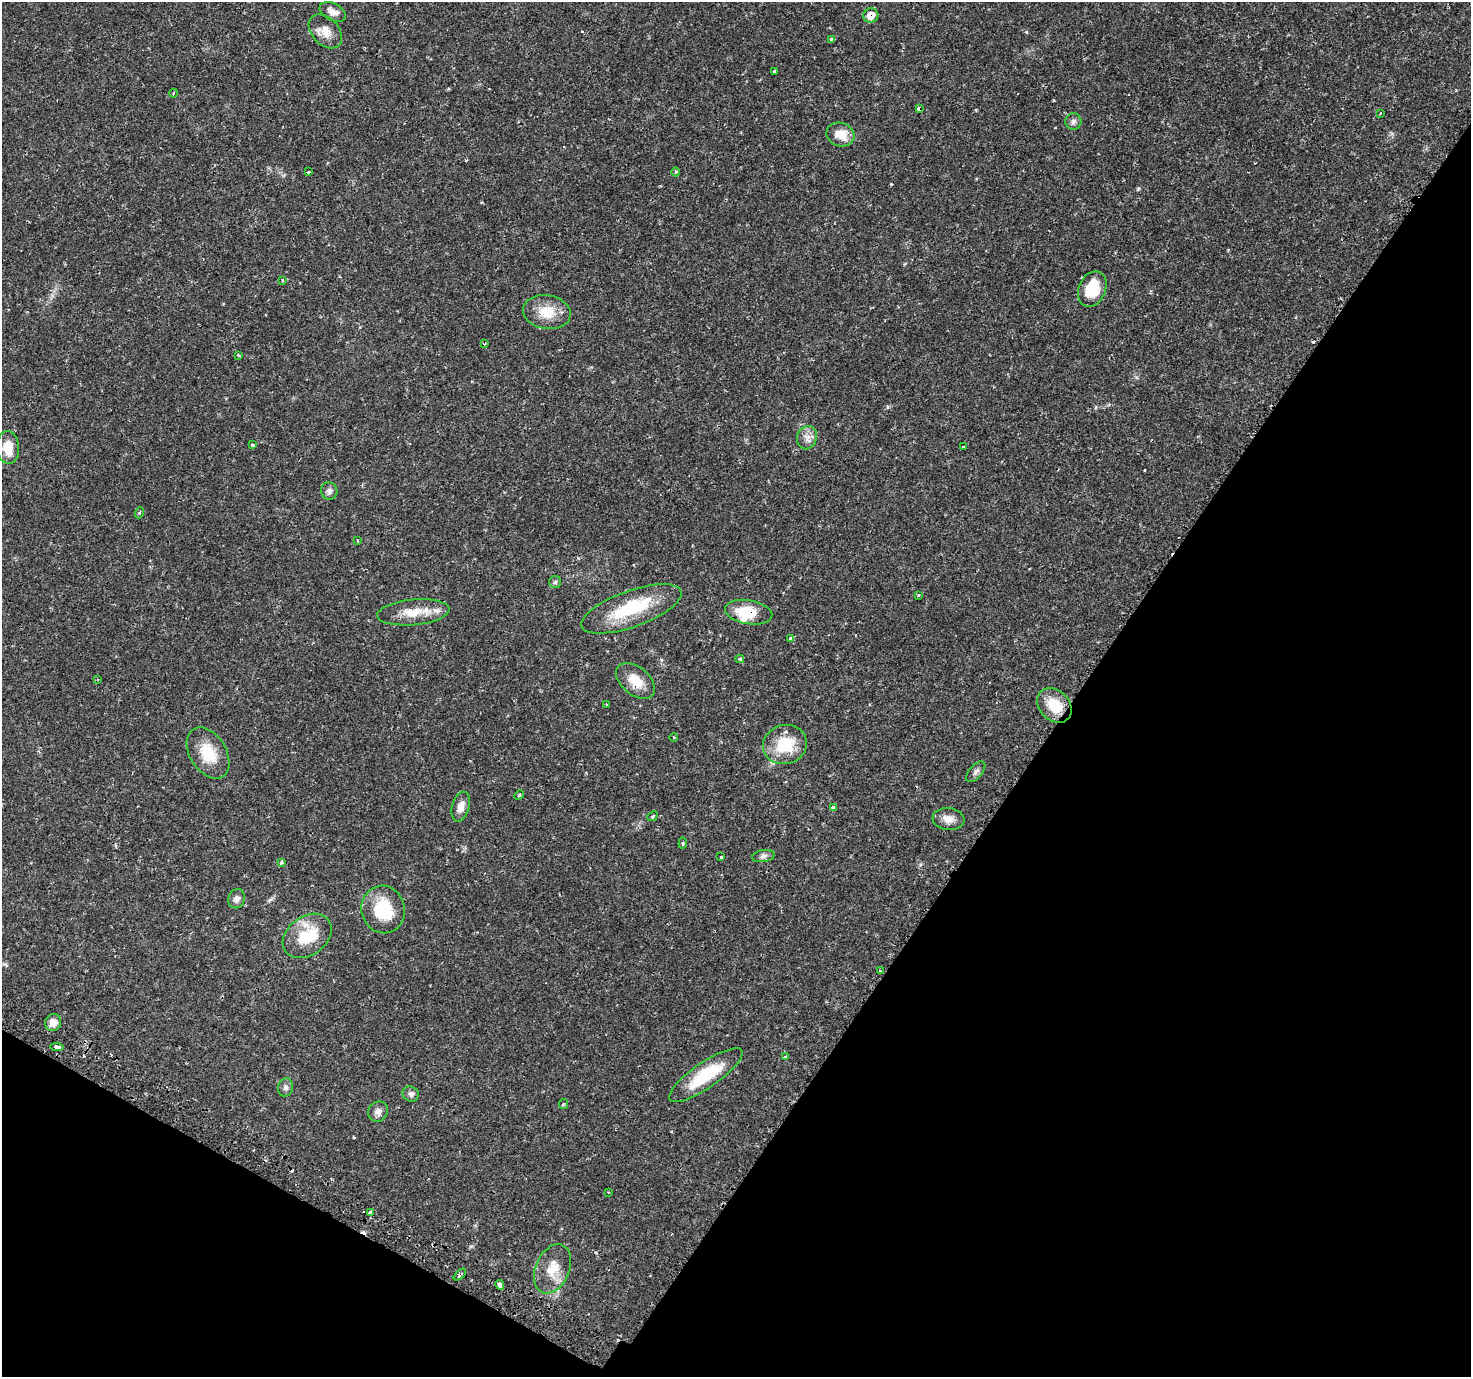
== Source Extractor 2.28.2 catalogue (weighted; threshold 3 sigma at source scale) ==
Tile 15 of 4 x 4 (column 3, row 4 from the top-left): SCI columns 2955-4423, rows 274-1648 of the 5930 x 6005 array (HDU 1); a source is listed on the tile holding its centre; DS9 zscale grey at full resolution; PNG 1473 x 1379 px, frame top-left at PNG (2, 2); each listed source drawn as its Kron ellipse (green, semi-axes under 4 px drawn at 4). Shown black and unused: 32% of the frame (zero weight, under 2 of 3 exposures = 2% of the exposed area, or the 3 px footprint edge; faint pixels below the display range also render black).
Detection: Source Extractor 2.28.2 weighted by HDU 2 'WHT'; one run over the whole footprint, this tile lists its part. Background 0.025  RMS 0.002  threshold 0.00882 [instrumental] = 3 sigma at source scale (4.5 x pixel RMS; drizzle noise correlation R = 1.50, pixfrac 1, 0.0396/0.0396 arcsec/px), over >= 5 px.
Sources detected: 75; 6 cosmic-ray / hot-pixel residue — neither listed nor drawn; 4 inside a brighter listed object's ellipse — not listed separately; the other 65 listed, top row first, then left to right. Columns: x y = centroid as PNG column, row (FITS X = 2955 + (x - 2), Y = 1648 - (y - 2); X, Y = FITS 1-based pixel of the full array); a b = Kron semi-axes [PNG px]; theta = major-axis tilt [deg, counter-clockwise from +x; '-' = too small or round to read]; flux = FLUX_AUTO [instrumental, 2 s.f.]
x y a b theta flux
333 12 14 8 -26 1.4
871 15 8 7 - 2.2
325 31 20 13 -46 2.3
831 39 3 3 - 0.85
774 71 3 3 - 0.21
173 93 4 3 - 0.18
919 108 4 3 - 0.84
1380 113 4 3 - 0.18
1073 122 8 8 - 0.64
840 134 14 11 -19 3.1
308 172 3 2 - 0.16
675 172 4 3 - 0.23
282 280 3 3 - 0.26
1092 289 18 13 67 6
547 312 24 17 -10 4.4
484 344 4 3 - 0.16
238 355 4 4 - 0.17
807 438 12 10 69 1.4
252 445 3 3 - 0.42
8 447 16 11 -86 3.9
963 447 3 2 - 0.23
329 491 9 8 - 0.73
139 513 5 3 - 0.21
358 540 4 3 - 0.16
555 582 6 6 - 0.4
918 595 3 2 - 0.21
631 609 53 18 20 11
413 612 36 13 5 4.2
749 612 24 12 -10 5.5
791 639 3 3 - 0.96
740 659 4 3 - 0.29
97 679 4 3 - 0.21
635 681 22 14 -40 3.6
606 705 4 2 - 0.15
1055 705 19 15 -45 5.1
674 737 4 3 - 0.16
785 744 22 19 16 7.4
208 753 28 18 -58 5.7
976 772 12 6 49 0.66
519 795 5 4 - 0.22
461 807 15 8 74 1.5
833 807 4 4 - 1.7
652 816 5 3 - 0.26
948 819 16 11 -6 1.6
683 843 5 4 - 0.35
764 856 11 6 9 0.68
721 857 3 3 - 0.81
282 862 4 3 - 0.56
237 899 10 8 68 0.99
383 909 24 21 -76 9
307 936 27 19 36 8.1
880 971 3 3 - 0.25
53 1022 8 8 - 1.5
57 1047 6 3 -5 1.9
785 1057 4 3 - 0.68
706 1075 43 12 34 8.5
286 1087 9 7 77 0.7
411 1094 8 7 - 0.68
564 1104 5 4 - 0.23
378 1112 10 9 - 1.1
608 1192 3 2 - 0.15
370 1213 4 3 - 0.69
553 1269 26 17 66 4.2
460 1275 7 3 42 0.65
500 1285 5 4 - 3.6
Overlapping masked pixels (flux is a lower limit): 6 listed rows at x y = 871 15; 919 108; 749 612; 635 681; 460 1275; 500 1285
Isophote crosses this tile's border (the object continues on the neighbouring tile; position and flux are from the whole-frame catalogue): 1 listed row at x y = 8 447